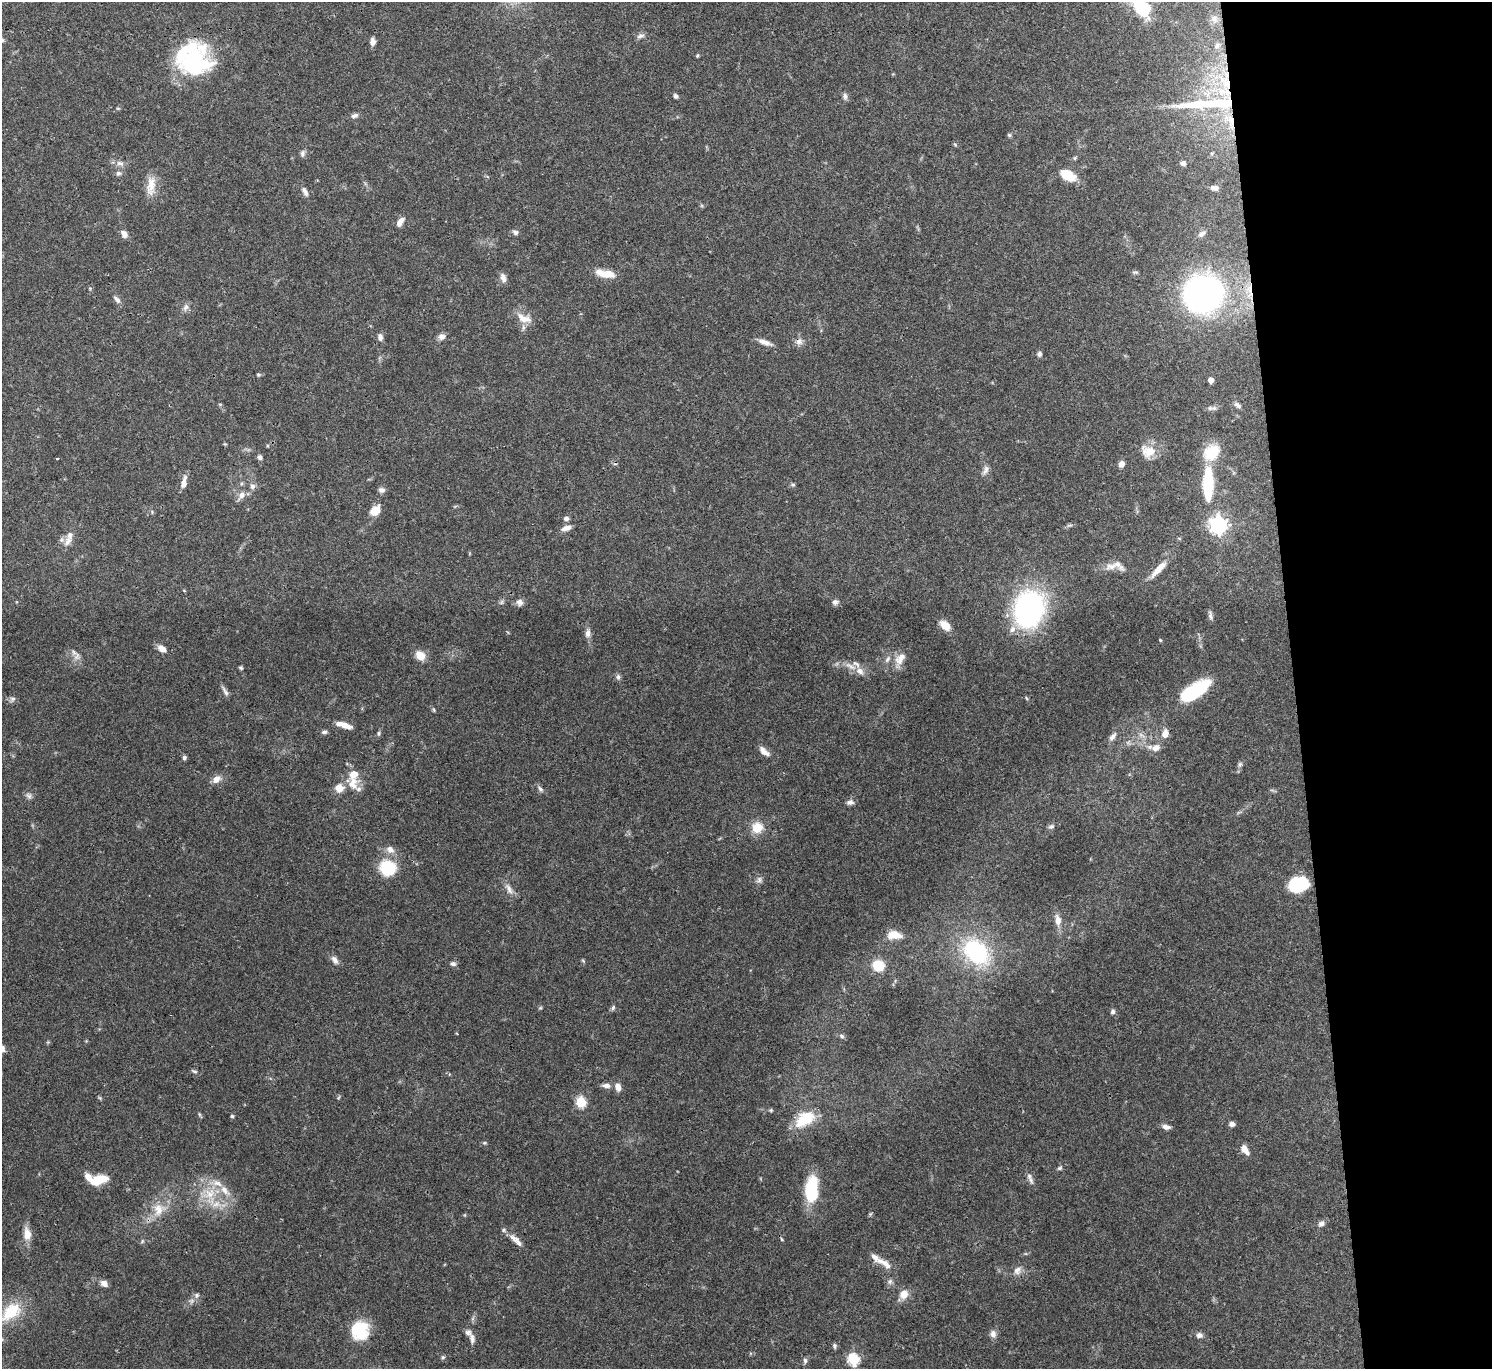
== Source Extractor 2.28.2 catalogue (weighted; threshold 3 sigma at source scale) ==
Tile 6 of 3 x 3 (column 3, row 2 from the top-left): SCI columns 2981-4470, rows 1498-2864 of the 4472 x 4452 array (HDU 1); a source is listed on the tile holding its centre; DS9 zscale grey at full resolution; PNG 1494 x 1371 px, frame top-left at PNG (2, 2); no overlay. Shown black and unused: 13% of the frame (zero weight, under 3 of 4 exposures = <1% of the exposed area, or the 3 px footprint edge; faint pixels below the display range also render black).
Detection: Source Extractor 2.28.2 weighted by HDU 2 'WHT'; one run over the whole footprint, this tile lists its part. Background 0.0546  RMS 0.003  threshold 0.0133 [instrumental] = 3 sigma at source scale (4.5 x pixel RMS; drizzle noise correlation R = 1.50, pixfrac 1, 0.05/0.05 arcsec/px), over >= 5 px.
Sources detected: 177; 1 too faint to see at this stretch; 4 inside a brighter object's white glare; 1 cosmic-ray / hot-pixel residue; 1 long thin detection or spike segment (spike, bleed or trail) — not listed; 15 inside a brighter listed object's ellipse — not listed separately; the other 155 listed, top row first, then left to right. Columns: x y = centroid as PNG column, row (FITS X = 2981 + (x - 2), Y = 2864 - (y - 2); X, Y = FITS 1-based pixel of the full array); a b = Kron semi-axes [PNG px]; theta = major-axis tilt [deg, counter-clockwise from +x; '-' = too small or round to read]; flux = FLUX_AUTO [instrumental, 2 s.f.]
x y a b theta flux
1139 9 18 11 72 7.7
1214 19 11 10 - 1.8
640 36 11 6 19 1
373 42 8 6 89 1.6
1217 46 9 7 58 1.1
697 55 5 4 - 0.35
192 60 40 26 47 25
1225 83 25 11 -52 8.1
676 96 6 5 - 0.7
845 96 9 6 -82 0.88
118 108 6 4 18 0.35
354 115 9 6 14 0.97
1230 120 15 9 -59 3.8
1009 135 5 5 - 0.47
955 144 6 5 - 0.38
302 153 10 6 84 0.86
120 163 11 7 -14 1.5
1183 163 5 5 - 1.1
118 173 8 6 31 0.85
1068 175 16 10 -29 6.4
151 186 28 11 84 4.3
1215 188 8 6 -5 1.3
305 192 13 6 -61 1.3
400 222 12 6 58 1.8
515 232 8 7 - 0.81
124 234 9 7 -63 1.7
1202 234 11 7 36 1.1
605 274 27 9 -11 4
503 278 13 7 -71 1.4
1203 293 26 25 - 120
117 299 12 6 -46 1.1
186 307 10 8 50 1.2
524 318 21 10 -22 3.8
380 337 9 6 -80 1.2
442 337 8 7 - 1.6
799 341 11 9 52 1.5
765 342 18 6 -18 2
1039 354 6 6 - 0.83
258 375 5 4 - 0.37
1211 380 4 4 - 2.2
220 404 6 4 -1 0.3
1237 405 11 5 -37 0.88
1212 408 14 6 -2 0.98
225 444 5 4 - 0.29
1148 451 19 16 -12 4.7
1211 452 22 17 42 7.7
260 457 7 6 - 0.78
57 458 4 2 - 0.25
1121 464 6 5 - 1.9
986 470 13 7 71 1.3
184 483 15 6 77 2.3
1208 484 26 7 90 27
793 485 5 5 - 0.45
252 486 8 7 - 1.1
382 490 8 7 - 1.2
241 495 13 8 56 1.9
375 511 13 9 49 3.8
566 518 6 5 - 0.94
1218 525 7 6 - 120
566 528 12 6 16 1.8
68 541 17 9 53 2.6
1110 566 18 11 6 3.1
1159 569 27 7 47 4.3
519 602 10 8 -40 1.3
835 602 8 7 - 1.1
1029 609 40 32 72 54
1210 616 12 5 -79 0.91
945 625 10 6 -40 5.1
588 633 12 7 82 1.5
1160 640 4 3 - 0.26
162 649 12 8 -33 2
420 655 10 8 -38 3.5
77 657 14 8 83 1.8
887 659 10 6 54 1
900 659 20 11 58 3.4
851 666 19 6 -29 2.3
241 668 5 5 - 0.45
618 677 7 6 - 0.84
225 691 16 5 -60 1.1
1194 691 31 13 34 20
1026 698 6 3 -70 0.32
12 699 9 7 59 0.91
434 710 6 3 -71 0.36
344 725 18 6 -16 3.2
324 732 7 5 2 0.69
379 733 7 4 85 0.51
1165 734 9 7 78 2.6
1112 737 13 6 54 1.4
1156 748 13 9 28 2.4
764 751 16 7 -43 1.9
184 757 5 5 - 0.69
1240 764 8 6 59 0.73
216 779 10 8 37 2.2
353 783 19 15 87 4.8
540 789 8 5 -45 0.82
29 796 9 6 -39 0.91
850 802 9 6 7 1.1
1051 826 9 6 21 0.78
757 828 10 10 - 6
390 850 11 9 -33 2
388 868 17 16 - 12
759 880 9 8 - 1
1298 884 20 14 18 15
509 889 18 7 -63 1.9
1058 920 14 7 -84 2.4
894 935 15 8 -2 4.6
976 952 27 19 -41 31
335 960 13 7 -56 1.4
453 964 7 6 - 0.83
878 965 11 10 - 7.1
613 1007 8 5 63 0.58
540 1008 6 4 18 0.34
1113 1011 6 5 - 0.79
842 1036 7 5 -29 0.68
194 1071 10 4 -24 0.56
606 1086 11 6 -4 1.4
618 1087 9 7 -73 2
339 1097 6 3 70 0.35
100 1098 6 4 -45 0.36
581 1102 5 5 - 22
771 1110 6 4 -20 0.41
199 1114 7 3 -71 0.39
232 1116 5 5 - 0.45
804 1120 23 16 23 9.7
1232 1124 6 5 - 1.1
1166 1127 9 5 -10 1.5
485 1143 6 4 -10 0.38
1245 1150 12 6 -56 2.6
1060 1168 7 5 27 0.54
98 1180 18 8 16 7.6
1031 1180 14 6 -67 1.2
811 1189 23 11 86 19
210 1194 20 14 36 7
159 1210 19 16 80 5.8
870 1214 6 4 71 0.37
1321 1224 9 7 35 1.2
27 1234 16 9 -85 3.3
514 1239 19 8 -35 2.4
782 1239 5 4 - 0.35
142 1241 6 4 56 0.39
884 1263 23 8 -32 3
1017 1270 12 10 51 1.9
890 1281 8 7 - 0.86
104 1283 9 7 -35 1.6
904 1294 11 9 66 3.1
197 1295 8 7 - 0.87
11 1312 22 14 41 12
359 1330 19 18 - 12
993 1334 10 8 -79 1.4
1199 1335 8 7 - 1.1
472 1338 15 7 -79 1.5
835 1346 8 4 -90 0.55
443 1357 6 5 - 0.52
853 1359 6 5 - 31
805 1361 8 5 -88 0.75
Overlapping masked pixels (flux is a lower limit): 6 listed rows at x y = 1225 83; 1230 120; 1203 293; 799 341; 1029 609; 1194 691
Isophote crosses this tile's border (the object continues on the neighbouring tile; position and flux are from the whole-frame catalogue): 1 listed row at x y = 1139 9